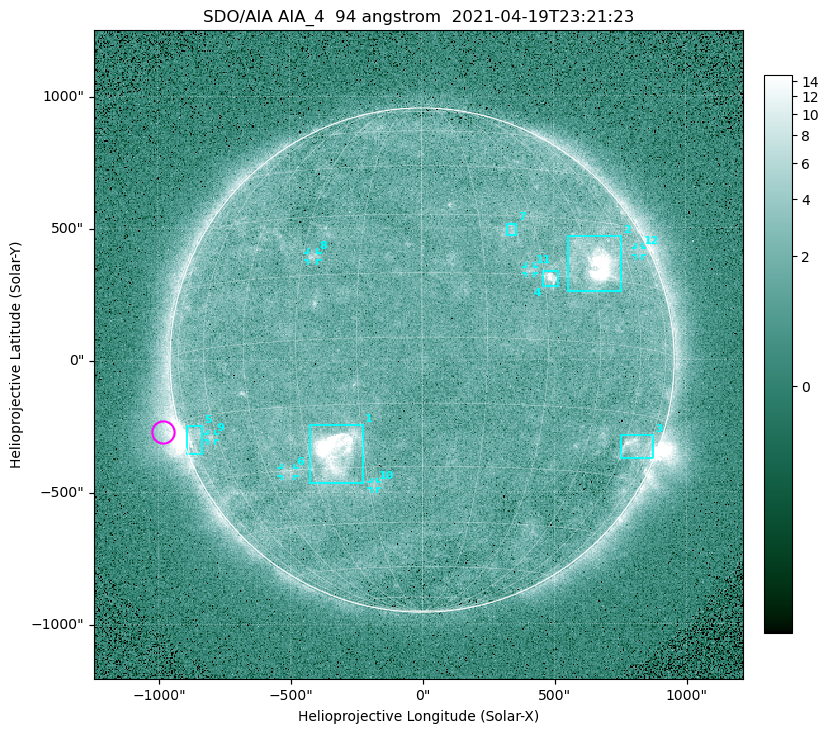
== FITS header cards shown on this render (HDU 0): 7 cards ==
TELESCOP= 'SDO/AIA '
INSTRUME= 'AIA_4   '
WAVELNTH=                   94
WAVEUNIT= 'angstrom'
DATE-OBS= '2021-04-19T23:21:23.12'
CTYPE1  = 'HPLN-TAN'
CTYPE2  = 'HPLT-TAN'

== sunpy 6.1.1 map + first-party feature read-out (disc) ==
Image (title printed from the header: SDO/AIA AIA_4  94 angstrom  2021-04-19T23:21:23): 512 x 512 px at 4.8 arcsec/px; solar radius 955 arcsec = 199 px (full disc in frame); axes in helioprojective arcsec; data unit not stated in the header (colour bar unlabelled)
Orientation: roll -0.138 deg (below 1 deg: not rotated)
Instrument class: DISC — disc imager (sunpy class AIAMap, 94 A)
Bright regions (active regions / flare kernels): reference = the median radial profile (limb darkening/brightening removed); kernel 5 px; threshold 5 sigma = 2.45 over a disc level ~1.72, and >= 1.15x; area >= 9 px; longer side >= 5 px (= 24 arcsec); searched inside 0.97 R_sun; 12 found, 12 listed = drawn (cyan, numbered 1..; 6 of them under ~33 arcsec drawn as corner ticks so the feature stays visible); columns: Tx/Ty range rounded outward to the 10 arcsec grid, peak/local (2 s.f.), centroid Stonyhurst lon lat
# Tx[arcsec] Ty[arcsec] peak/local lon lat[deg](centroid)
1 -430..-220 -470..-240 39 -22 -26
2 550..760 260..470 26 +47 +19
3 750..880 -380..-280 5 +66 -22
4 460..520 280..340 7.3 +32 +15
5 -900..-830 -360..-250 5.5 -73 -19
6 -540..-480 -440..-410 2.9 -38 -30
7 320..360 470..520 2.9 +23 +26
8 -430..-390 380..410 3.2 -27 +20
9 -810..-780 -300..-280 3 -63 -20
10 -190..-170 -490..-460 2.7 -13 -35
11 390..430 330..360 2.8 +26 +16
12 810..840 390..430 2.2 +70 +24
Off-limb structures (1.02-1.3 R_sun): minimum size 50 px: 6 found; the strongest spans PA ~90..115 deg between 1.02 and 1.21 R_sun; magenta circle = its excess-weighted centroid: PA ~105 deg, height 1.07 R_sun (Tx ~-980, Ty ~-270 arcsec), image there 5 x the reference